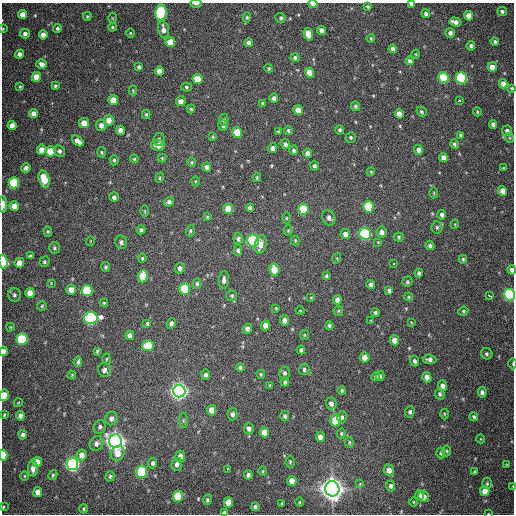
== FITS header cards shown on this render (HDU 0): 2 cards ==
NAXIS1  =                  512
NAXIS2  =                  512

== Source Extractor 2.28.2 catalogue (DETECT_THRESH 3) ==
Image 512 x 512 px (HDU 0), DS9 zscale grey, 1 PNG px = 1 image px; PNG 516 x 516 px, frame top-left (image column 1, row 512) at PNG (2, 3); each listed source drawn as its Kron ellipse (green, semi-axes under 4 px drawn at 4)
Background 540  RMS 16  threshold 47.1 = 3 sigma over >= 5 px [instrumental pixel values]
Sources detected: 292; all 292 listed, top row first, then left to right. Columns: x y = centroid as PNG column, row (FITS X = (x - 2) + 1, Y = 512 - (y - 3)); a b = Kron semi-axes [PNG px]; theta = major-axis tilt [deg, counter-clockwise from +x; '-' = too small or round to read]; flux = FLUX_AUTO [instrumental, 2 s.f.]
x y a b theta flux
196 4 6 2 0 3.7e+03
313 4 4 3 - 6.9e+03
411 4 4 3 - 2.5e+03
368 7 4 3 - 1.4e+03
502 11 4 4 - 2.5e+03
161 12 8 5 83 1.2e+05
23 14 4 4 - 8.7e+03
426 14 4 4 - 2.7e+03
87 16 4 3 - 1.3e+03
469 16 5 4 - 1.1e+04
247 17 5 4 - 1.5e+03
112 18 5 3 - 8.1e+02
281 18 5 5 - 2.0e+03
455 22 6 4 -17 5.7e+03
112 27 4 3 - 1.3e+03
57 28 4 4 - 2.1e+03
3 29 4 3 - 8.7e+02
163 30 8 5 -78 6.5e+03
321 30 4 4 - 5.1e+03
130 33 5 3 - 9.6e+02
450 33 5 4 - 3.8e+03
25 34 5 4 - 4.0e+03
308 34 6 4 -72 1.6e+04
43 35 4 4 - 6.5e+03
371 38 4 3 - 1.1e+03
170 42 5 5 - 1.9e+04
495 42 4 4 - 2.0e+03
249 43 4 4 - 3.4e+03
471 46 5 4 - 2.4e+03
393 49 4 4 - 4.2e+03
20 54 4 4 - 4.3e+03
416 54 4 3 - 8.8e+02
295 58 4 4 - 2.5e+03
409 61 4 4 - 2.9e+03
42 64 5 4 - 4.4e+03
139 67 4 4 - 2.6e+03
492 67 5 4 - 9.8e+03
269 68 4 4 - 1.3e+03
159 71 4 4 - 6.4e+03
310 73 5 4 - 1.2e+04
36 77 5 4 - 1.4e+04
443 78 5 5 - 5.6e+04
461 78 6 5 - 1.1e+05
198 79 5 5 - 1.9e+04
503 84 5 4 - 5.9e+03
55 86 4 3 - 1.7e+03
20 87 4 3 - 1.2e+03
186 87 5 4 - 1.6e+03
512 88 3 3 - 1.4e+03
133 91 5 4 - 1.1e+03
274 98 4 4 - 4.3e+03
113 100 5 5 - 1.4e+04
181 101 5 5 - 6.0e+03
459 101 3 3 - 3.8e+03
263 103 3 3 - 1.6e+03
355 106 5 4 - 2.0e+03
191 109 4 4 - 1.4e+03
298 110 5 4 - 1.0e+04
421 112 5 4 - 1.8e+03
477 112 4 4 - 1.0e+03
34 114 4 4 - 7.8e+03
146 114 4 3 - 1.4e+03
399 114 5 4 - 8.2e+03
109 120 5 5 - 8.5e+03
224 120 6 4 79 2.6e+03
84 123 5 5 - 1.2e+04
493 124 4 4 - 3.4e+03
101 125 5 5 - 5.3e+03
12 126 4 4 - 7.6e+03
223 126 5 5 - 3.1e+03
121 130 5 4 - 6.8e+03
288 130 4 4 - 1.8e+03
340 130 4 4 - 1.9e+03
507 131 5 5 - 3.5e+03
237 132 5 5 - 2.3e+04
278 132 4 3 - 1.2e+03
460 135 3 3 - 1.6e+03
213 137 4 3 - 1.1e+03
351 137 5 5 - 1.6e+03
510 138 5 3 - 8.9e+02
159 139 6 5 - 2.0e+03
78 141 7 4 -41 6.2e+03
285 144 5 4 - 3.0e+03
454 144 5 4 - 2.4e+03
158 145 7 5 -10 8.3e+03
272 148 5 4 - 5.1e+03
42 150 5 5 - 9.7e+03
294 150 4 4 - 2.0e+03
419 150 5 4 - 4.6e+03
50 151 5 5 - 2.6e+04
59 151 6 5 - 3.1e+03
102 152 5 4 - 1.3e+03
308 153 5 4 - 5.5e+03
162 158 4 4 - 1.1e+03
443 158 5 4 - 5.9e+03
134 159 4 4 - 1.2e+03
114 160 5 4 - 1.6e+03
192 162 5 3 - 1.2e+03
314 166 5 4 - 2.3e+03
207 167 5 4 - 4.2e+03
26 168 5 4 - 4.2e+03
503 168 4 2 - 8.5e+02
371 172 4 4 - 1.0e+03
257 177 4 3 - 1.3e+03
160 178 5 4 - 1.4e+03
44 179 8 5 -75 2.5e+04
195 181 5 3 - 1.0e+03
14 183 5 5 - 6.1e+04
503 191 5 4 - 8.9e+03
434 193 5 3 - 1.0e+03
114 197 5 4 - 3.0e+03
169 202 5 4 - 4.0e+03
3 204 8 4 -90 6.9e+03
14 206 5 4 - 1.1e+04
368 207 5 5 - 5.1e+04
250 208 4 4 - 3.2e+03
228 209 5 5 - 1.9e+04
303 209 5 5 - 4.5e+04
145 211 6 4 -88 1.1e+03
442 215 5 4 - 2.7e+03
207 217 4 3 - 1.1e+03
286 218 6 3 -90 1.1e+03
329 218 8 6 -66 4.8e+03
455 224 5 3 - 8.1e+02
437 227 6 5 - 2.2e+03
141 230 4 4 - 2.3e+03
288 230 5 4 - 1.2e+03
48 231 5 4 - 1.4e+03
190 231 6 4 70 1.7e+03
382 232 5 5 - 6.7e+03
345 234 5 5 - 5.4e+03
365 234 6 5 - 1.6e+05
399 237 5 4 - 1.4e+03
238 239 5 5 - 2.9e+03
253 240 6 6 - 1.9e+05
295 240 5 4 - 1.0e+03
90 241 5 3 - 7.1e+02
121 242 7 6 - 3.2e+03
378 242 3 3 - 7.1e+02
261 244 9 5 79 9.2e+03
430 246 5 4 - 3.1e+03
55 248 5 5 - 1.8e+03
238 250 6 4 -89 2.4e+03
30 256 4 3 - 1.6e+03
142 258 4 4 - 1.5e+03
337 258 5 3 - 9.4e+02
463 259 4 3 - 1.5e+03
3 262 7 4 -84 2.8e+04
44 262 5 4 - 1.6e+03
19 263 5 4 - 1.0e+04
394 263 3 3 - 2.6e+03
106 267 5 4 - 1.6e+03
180 268 5 4 - 4.4e+03
274 270 6 5 - 1.5e+04
512 270 4 4 - 3.7e+03
419 273 4 3 - 2.5e+03
143 276 6 5 - 2.4e+04
326 276 4 3 - 1.6e+03
224 280 9 5 87 4.1e+03
407 282 5 5 - 1.8e+03
51 283 4 3 - 7.9e+02
197 284 5 4 - 1.9e+03
371 285 4 4 - 3.4e+03
185 289 5 5 - 5.2e+04
71 290 5 5 - 9.0e+03
389 290 4 4 - 2.5e+03
87 291 5 5 - 6.3e+04
30 293 5 4 - 9.3e+03
14 295 7 6 - 2.5e+03
509 295 6 5 - 1.9e+05
232 296 5 5 - 1.9e+03
489 296 4 3 - 1.1e+04
408 297 4 4 - 1.1e+03
311 298 4 3 - 9.1e+02
337 300 5 4 - 4.3e+03
104 303 4 3 - 1.1e+03
42 306 5 5 - 1.4e+03
276 308 4 3 - 8.7e+02
300 311 4 3 - 7.3e+02
338 311 5 5 - 1.5e+03
463 311 5 4 - 1.2e+03
375 313 4 3 - 2.6e+03
91 318 7 6 - 2.0e+05
285 320 5 4 - 5.9e+03
371 321 4 3 - 9.7e+02
411 322 4 2 - 7.4e+02
147 323 4 3 - 1.4e+03
171 323 5 4 - 3.4e+03
265 325 5 4 - 7.2e+03
329 325 4 4 - 1.9e+03
10 327 4 4 - 9.8e+02
247 329 5 4 - 5.6e+03
130 335 5 4 - 5.8e+03
304 335 5 4 - 1.0e+03
22 339 6 5 - 9.1e+04
394 340 5 4 - 7.4e+03
148 345 6 5 - 2.4e+04
301 350 4 4 - 2.4e+03
3 351 5 3 - 6.0e+03
97 351 4 2 - 1.5e+03
487 354 6 5 - 1.8e+03
365 357 5 5 - 8.7e+03
107 359 5 3 - 1.0e+03
430 359 7 4 -5 3.5e+03
415 361 5 4 - 2.5e+03
78 362 5 4 - 1.8e+03
513 364 5 3 - 1.4e+03
240 367 4 4 - 2.3e+03
304 369 5 5 - 2.3e+03
104 370 7 6 - 5.1e+03
285 373 6 5 - 2.3e+03
261 374 4 3 - 1.3e+03
72 375 4 4 - 1.1e+03
206 375 5 4 - 2.7e+03
380 376 5 3 - 1.5e+03
376 377 4 4 - 2.4e+03
427 377 5 4 - 7.4e+03
285 382 4 4 - 2.0e+03
270 385 4 4 - 1.1e+03
442 386 5 4 - 5.4e+03
179 391 6 6 - 6.4e+05
342 391 4 4 - 1.6e+03
482 392 5 4 - 3.8e+03
440 394 5 4 - 2.3e+03
4 395 6 4 77 2.1e+04
18 403 4 3 - 8.1e+02
331 403 6 5 - 4.7e+03
212 410 5 4 - 1.3e+04
410 412 5 4 - 2.1e+03
232 414 6 5 - 3.5e+03
444 414 5 3 - 1.0e+03
4 415 4 3 - 1.1e+03
20 416 4 4 - 4.2e+03
285 416 5 4 - 2.4e+03
342 417 6 5 - 2.1e+03
474 417 4 3 - 1.8e+03
111 418 7 6 - 5.1e+03
183 420 8 4 -89 1.7e+03
336 420 6 5 - 2.9e+04
100 427 7 6 - 2.9e+03
249 428 6 5 - 3.7e+03
264 432 5 4 - 1.1e+04
341 433 5 4 - 1.4e+03
23 435 4 4 - 2.8e+03
320 437 5 4 - 6.8e+03
481 439 4 3 - 7.9e+02
116 441 7 6 - 8.7e+05
349 442 5 3 - 1.3e+03
96 443 7 6 - 4.6e+03
447 451 5 3 - 1.2e+03
118 453 8 6 54 1.2e+04
441 453 5 4 - 1.6e+03
3 455 5 3 - 3.9e+04
82 455 6 5 - 7.6e+03
180 456 6 5 - 6.6e+03
37 462 5 4 - 1.4e+04
290 462 6 4 87 1.5e+03
153 463 5 4 - 2.7e+03
72 464 6 5 - 3.0e+05
177 464 6 5 - 4.1e+03
507 465 3 2 - 7.4e+02
33 468 8 5 86 5.8e+03
227 469 3 3 - 6.8e+03
389 470 6 5 - 7.4e+03
263 471 4 3 - 9.8e+02
142 472 6 5 - 1.1e+05
475 472 3 3 - 1.3e+03
53 475 5 4 - 1.4e+03
248 475 4 4 - 3.1e+03
25 476 4 3 - 8.8e+02
110 476 5 4 - 1.7e+03
292 481 5 4 - 1.0e+04
487 483 6 5 - 1.6e+03
360 484 3 3 - 7.4e+02
391 486 5 4 - 2.6e+03
513 486 4 2 - 7.5e+02
332 489 7 7 - 1.3e+06
485 491 5 4 - 1.3e+04
38 492 5 4 - 9.0e+03
419 495 5 4 - 3.6e+03
178 496 5 5 - 3.8e+04
424 496 5 5 - 7.6e+03
207 500 5 4 - 1.9e+03
228 502 5 4 - 1.4e+04
299 502 4 3 - 9.7e+02
414 502 4 3 - 9.2e+02
282 504 3 3 - 1.3e+03
3 507 4 3 - 1.2e+03
255 507 4 3 - 2.7e+03
84 509 4 3 - 1.1e+03
224 513 4 3 - 2.1e+03
488 514 3 2 - 6.6e+02
At the frame edge (FLAGS 8, measured only in part): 17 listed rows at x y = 196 4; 313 4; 411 4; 3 29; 512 88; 3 204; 3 262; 512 270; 509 295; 3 351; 513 364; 4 395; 3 455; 513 486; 3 507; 224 513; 488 514